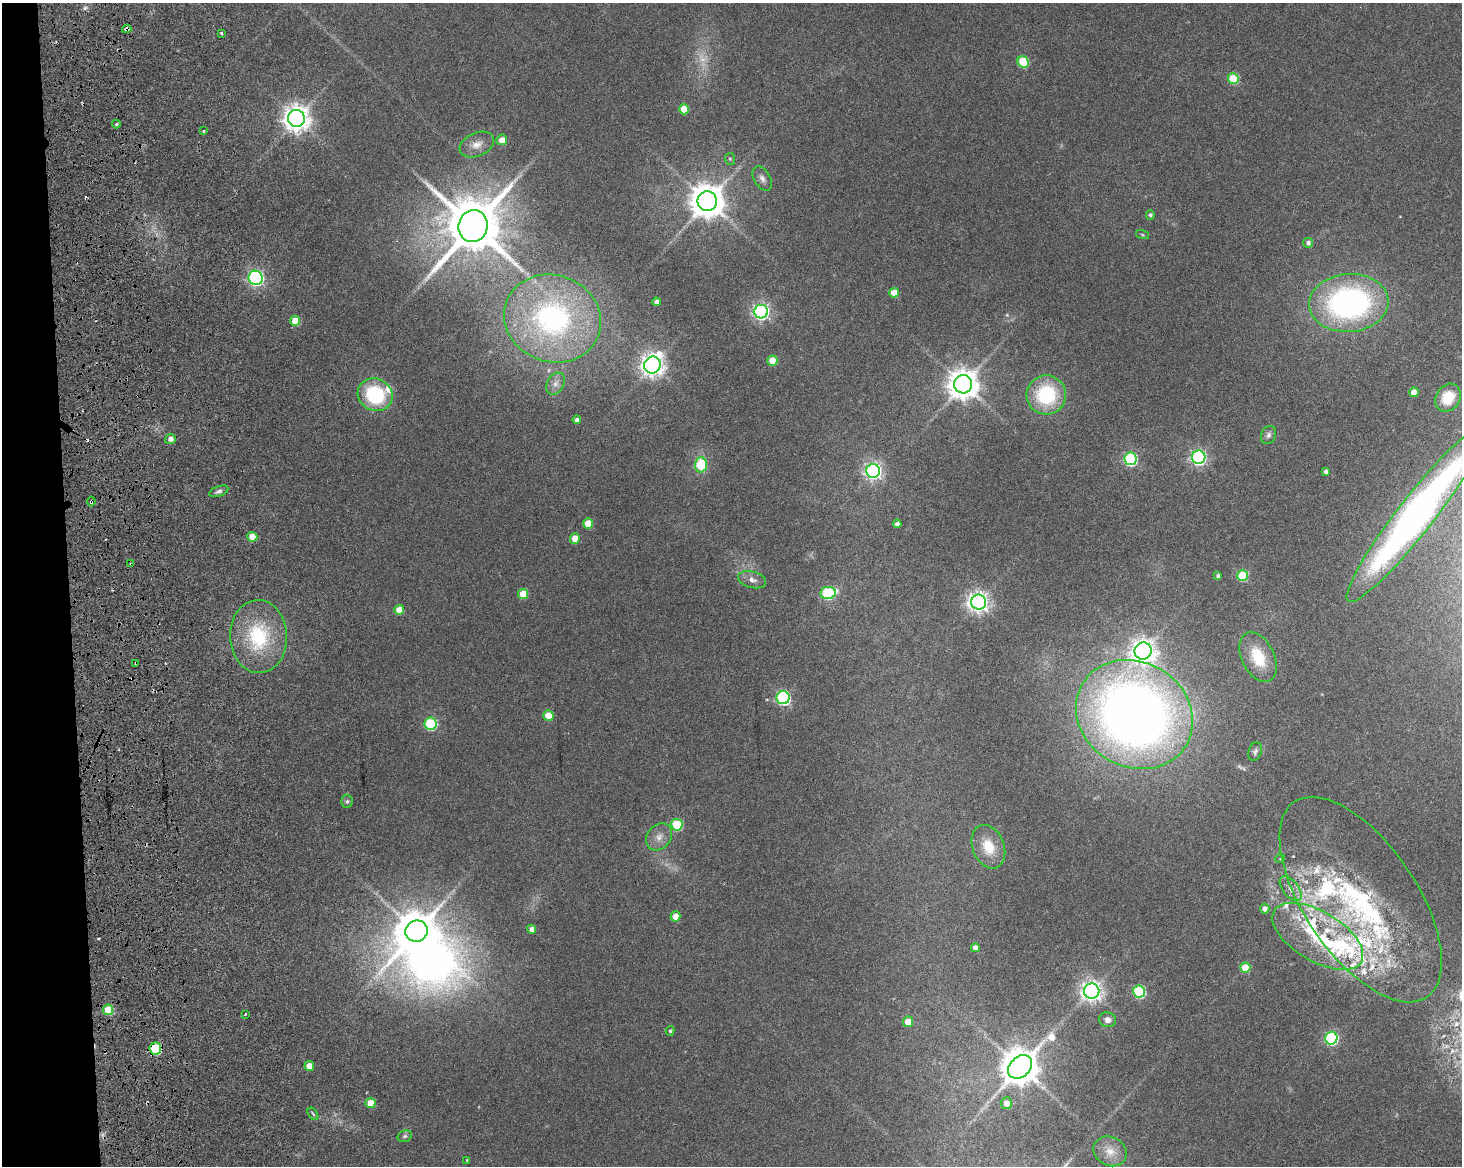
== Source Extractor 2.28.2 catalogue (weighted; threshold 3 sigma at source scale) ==
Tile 4 of 3 x 4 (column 1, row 2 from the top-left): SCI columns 80-1539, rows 2486-3649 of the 4717 x 4901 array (HDU 1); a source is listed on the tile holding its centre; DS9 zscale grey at full resolution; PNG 1464 x 1168 px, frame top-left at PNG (2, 3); each listed source drawn as its Kron ellipse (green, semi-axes under 4 px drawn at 4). Shown black and unused: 5% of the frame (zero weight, under 3 of 6 exposures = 11% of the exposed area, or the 3 px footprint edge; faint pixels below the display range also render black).
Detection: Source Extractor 2.28.2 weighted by HDU 2 'WHT'; one run over the whole footprint, this tile lists its part. Background 0.0622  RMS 0.0032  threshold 0.0131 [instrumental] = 3 sigma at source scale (4.09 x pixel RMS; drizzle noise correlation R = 1.36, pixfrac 0.8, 0.0396/0.0396 arcsec/px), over >= 5 px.
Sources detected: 116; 2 too faint to see at this stretch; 1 inside a brighter object's white glare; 6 cosmic-ray / hot-pixel residue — neither listed nor drawn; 12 inside a brighter listed object's ellipse — not listed separately; the other 95 listed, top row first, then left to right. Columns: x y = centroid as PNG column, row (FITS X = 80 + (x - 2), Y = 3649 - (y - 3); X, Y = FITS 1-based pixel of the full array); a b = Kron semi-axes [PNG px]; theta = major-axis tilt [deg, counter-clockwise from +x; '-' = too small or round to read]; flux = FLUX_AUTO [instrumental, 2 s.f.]
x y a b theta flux
127 29 4 4 - 0.99
221 33 3 3 - 0.94
1023 62 6 5 - 15
1233 79 5 5 - 15
684 109 5 5 - 5.5
296 118 8 8 - 350
116 124 4 4 - 0.44
203 131 3 3 - 0.46
502 140 5 5 - 3.1
477 145 18 11 23 3.4
730 159 6 5 - 0.5
762 178 13 8 -59 1.6
707 201 10 9 - 680
1150 215 4 4 - 0.79
473 226 16 14 74 2400
1142 235 7 3 -19 0.33
1308 243 5 5 - 1.1
256 278 7 6 - 91
894 293 5 4 - 5
656 302 4 4 - 1.3
1349 303 40 29 4 83
761 312 7 7 - 110
553 319 49 43 -20 69
295 321 5 5 - 6.2
772 361 5 5 - 5.4
652 365 9 8 - 260
556 384 11 8 61 1.7
963 384 9 9 - 520
1414 392 5 4 - 3.4
375 395 18 16 -29 24
1046 395 19 19 - 23
1448 398 15 12 55 7.2
577 420 4 4 - 1.2
1268 435 9 7 66 1.2
170 439 5 5 - 1.7
1199 457 6 6 - 80
1130 459 6 6 - 45
701 465 7 6 - 14
873 471 7 7 - 120
1326 472 4 3 - 0.91
219 491 10 5 20 0.95
91 501 5 2 - 0.73
1416 515 110 18 52 150
588 523 5 5 - 6.2
897 524 4 4 - 1.1
252 537 5 5 - 4.7
575 539 5 5 - 4
131 564 3 3 - 0.55
1243 575 5 5 - 17
1218 576 4 3 - 0.82
752 580 14 8 -15 2
828 593 8 6 8 27
523 594 5 5 - 7.3
979 602 7 7 - 190
399 610 5 5 - 4.3
259 636 36 28 -88 24
1143 651 9 8 - 280
1258 657 27 16 -63 12
136 663 3 2 - 0.39
783 698 6 6 - 56
548 715 5 5 - 5.1
1134 715 60 52 -31 300
431 724 6 6 - 26
1255 752 9 6 72 0.99
347 801 6 5 - 0.72
677 825 6 5 - 18
659 837 15 11 51 3
988 847 22 16 -68 7.2
1280 859 5 3 - 0.29
1291 889 14 8 -51 2.3
1361 900 118 56 -56 75
1265 909 5 4 - 1.8
675 916 5 5 - 3
531 929 4 4 - 1.7
416 931 11 10 - 1000
1318 936 51 25 -31 26
975 948 4 4 - 2.2
1245 968 5 5 - 8.1
1092 991 7 7 - 190
1139 991 6 6 - 32
108 1010 5 5 - 8.7
245 1014 3 2 - 0.3
1108 1020 8 7 - 1.6
908 1022 5 5 - 3.8
670 1031 5 4 - 0.49
1331 1038 6 6 - 48
155 1049 6 6 - 20
309 1066 5 5 - 3.8
1020 1067 13 10 45 900
371 1103 5 5 - 6
1006 1103 6 5 - 2.8
313 1114 7 3 -55 0.44
405 1136 7 5 17 0.67
1110 1151 17 14 -27 4
467 1160 4 4 - 0.33
Overlapping masked pixels (flux is a lower limit): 6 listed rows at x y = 127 29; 91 501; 131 564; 136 663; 108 1010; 155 1049
Isophote crosses this tile's border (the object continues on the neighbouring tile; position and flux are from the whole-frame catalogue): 1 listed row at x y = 1416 515